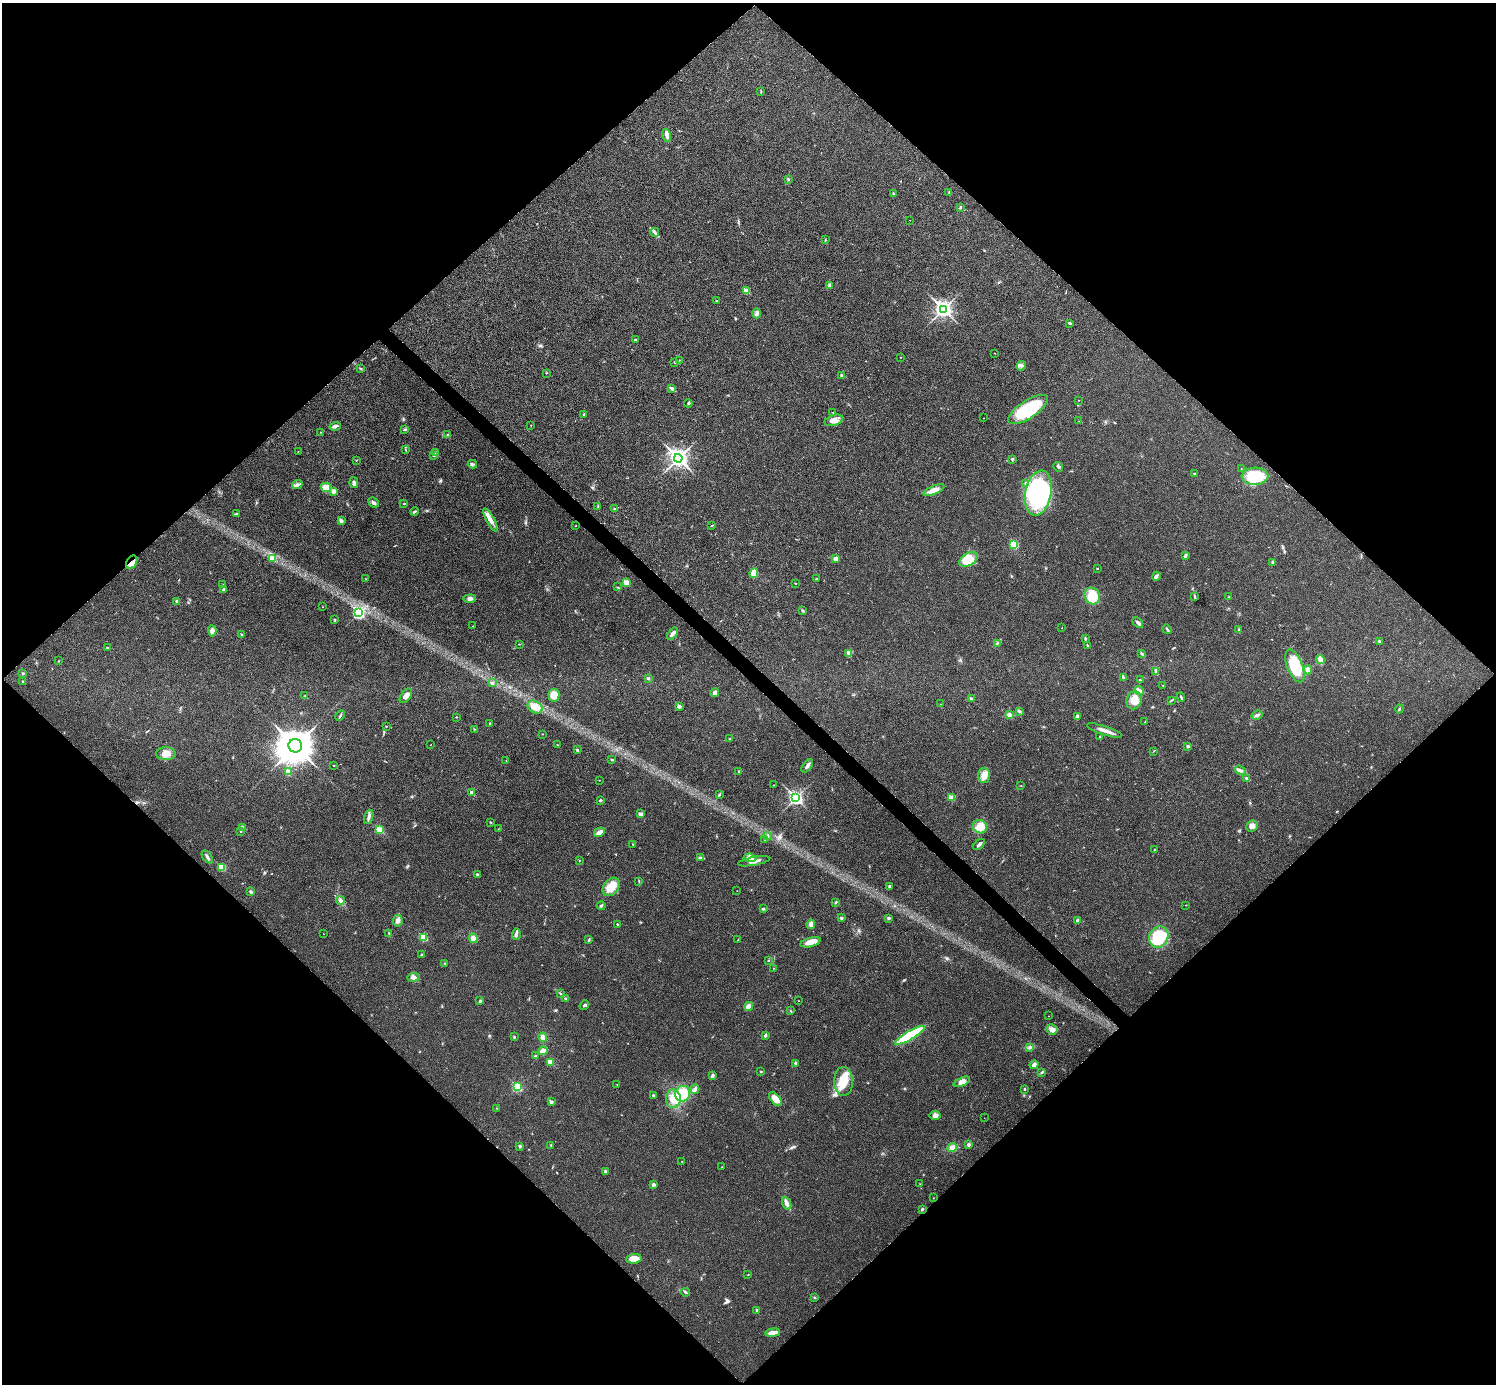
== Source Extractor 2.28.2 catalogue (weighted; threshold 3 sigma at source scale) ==
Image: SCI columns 4-5978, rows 160-5684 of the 5985 x 5985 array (HDU 1 of 3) = the unmasked area's bounding box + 8 px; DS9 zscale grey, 4 x 4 block average (1 PNG px = mean of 4 x 4 image px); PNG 1498 x 1386 px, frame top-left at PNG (2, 3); each listed source drawn as its Kron ellipse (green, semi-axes under 4 px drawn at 4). Shown black and unused: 51% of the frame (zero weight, under 3 of 4 exposures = <1% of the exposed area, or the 3 px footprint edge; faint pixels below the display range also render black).
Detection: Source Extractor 2.28.2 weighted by HDU 2 'WHT'. Background 0.0219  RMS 0.0054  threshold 0.0245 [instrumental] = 3 sigma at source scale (4.5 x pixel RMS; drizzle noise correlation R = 1.50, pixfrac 1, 0.05/0.05 arcsec/px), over >= 5 px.
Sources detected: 288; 2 coinciding with a brighter row at this scale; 8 inside a brighter listed object's ellipse — not listed separately; the other 278 listed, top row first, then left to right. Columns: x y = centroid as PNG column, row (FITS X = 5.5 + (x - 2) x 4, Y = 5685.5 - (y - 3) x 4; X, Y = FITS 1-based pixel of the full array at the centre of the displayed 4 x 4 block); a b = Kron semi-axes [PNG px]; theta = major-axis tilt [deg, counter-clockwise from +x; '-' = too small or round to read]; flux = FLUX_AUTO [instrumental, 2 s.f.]
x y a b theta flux
761 91 3 2 - 2.4
667 135 6 4 -73 9.9
788 179 3 2 - 2.6
949 192 2 2 - 1.8
893 193 2 2 - 5.9
960 207 2 2 - 2.7
910 220 2 2 - 0.73
655 232 4 2 - 5.1
825 240 2 2 - 1.1
830 285 4 3 - 6.6
746 291 2 2 - 75
716 301 2 2 - 1.5
943 309 4 3 - 1200
757 313 5 3 - 8.2
1070 323 3 2 - 5.1
635 339 4 2 - 3
994 353 2 2 - 1
900 357 2 2 - 0.8
679 360 2 2 - 1.2
675 362 3 2 - 1.7
1021 366 5 3 - 7.4
360 368 3 2 - 2.3
546 373 2 2 - 1
842 376 3 2 - 6.5
672 389 3 3 - 11
1078 400 2 2 - 1.1
688 403 4 2 - 3.5
1028 409 23 9 33 180
833 412 2 2 - 1.3
584 415 3 3 - 3.9
984 418 2 2 - 0.64
834 420 9 5 18 20
1079 421 2 2 - 0.53
531 425 2 2 - 1.7
335 426 6 2 18 12
405 430 2 2 - 2.1
321 432 2 2 - 1.2
448 435 2 2 - 1.9
406 450 2 2 - 1.5
298 451 2 2 - 0.92
436 452 2 2 - 1.8
433 456 2 2 - 1.8
678 458 4 3 - 1600
1012 459 3 2 - 4.2
356 460 2 2 - 1.3
472 464 4 2 - 5.2
1058 467 5 3 - 5.4
1241 469 2 2 - 1.3
1194 474 2 2 - 3.1
1255 476 13 8 2 150
354 483 5 3 - 10
1026 484 4 3 - 4.8
297 485 5 3 - 8.6
326 487 5 4 - 39
934 490 11 4 23 28
334 491 4 3 - 11
1038 493 23 13 79 380
373 503 5 3 - 8.5
404 504 3 2 - 2.2
598 507 3 2 - 2.3
615 509 3 2 - 2.8
415 511 4 2 - 4
236 514 4 2 - 3.9
491 520 13 4 -61 22
341 521 4 3 - 7.5
712 525 3 2 - 2.1
575 526 2 2 - 1.1
1014 544 3 2 - 90
1186 555 3 2 - 3.6
272 558 2 2 - 66
836 558 4 3 - 12
968 559 10 6 30 63
132 562 7 5 58 20
1273 562 3 2 - 7
1097 569 2 2 - 3
754 573 5 3 - 35
1156 576 4 3 - 6.1
366 579 2 2 - 1.3
817 579 3 2 - 2.9
626 582 2 2 - 88
796 583 3 2 - 1.9
223 584 2 2 - 0.98
617 587 2 2 - 1.2
223 589 3 2 - 2.9
1092 596 9 7 -56 67
1195 596 4 2 - 2.9
1229 597 2 2 - 1.4
470 599 6 4 6 9.9
177 601 2 2 - 11
323 607 2 2 - 0.78
802 610 2 2 - 1.8
359 613 3 2 - 490
334 620 2 2 - 4.1
1138 622 6 3 -43 11
473 626 2 2 - 0.91
1062 628 2 2 - 1.5
1167 629 5 2 - 3.1
1239 630 4 2 - 4.1
212 631 6 4 -86 13
241 634 2 2 - 1.2
672 634 7 3 52 12
1085 638 3 2 - 3.6
1379 641 3 2 - 3.4
519 644 2 2 - 1.2
997 644 3 2 - 3.5
1088 645 2 2 - 2.3
107 648 3 2 - 2.3
849 653 3 3 - 6.4
1142 654 3 2 - 3.1
1320 660 4 3 - 16
58 661 2 2 - 1.4
1295 666 17 7 -68 140
1308 670 4 3 - 13
1156 671 3 2 - 3.7
23 673 3 2 - 3.4
1123 677 4 2 - 3.1
648 678 2 2 - 12
1140 680 2 2 - 2.8
22 682 3 2 - 2.9
492 683 3 2 - 3.6
1163 685 2 2 - 1.1
1139 691 5 2 - 21
715 693 4 4 - 9.9
554 695 6 5 - 33
305 696 2 2 - 1.6
406 696 8 5 53 18
1181 697 5 2 - 4
971 699 2 2 - 17
1134 700 9 7 65 32
1172 700 4 2 - 2.8
941 704 2 2 - 1.1
679 706 2 2 - 25
535 707 8 5 -30 25
1399 709 4 2 - 3.1
1019 711 4 3 - 4.4
1009 715 3 3 - 9.2
1257 715 6 3 30 7.9
340 716 6 2 61 4.6
1077 716 4 2 - 4.2
456 717 2 2 - 1.5
1145 722 2 2 - 1.2
490 723 3 2 - 1.3
386 726 2 2 - 1.2
474 729 3 2 - 2.1
1104 730 18 3 -19 22
542 734 2 2 - 1.2
1100 736 2 2 - 1.5
729 739 2 2 - 2.4
431 745 2 2 - 0.7
557 745 2 2 - 1.4
295 746 7 6 - 8100
1188 746 2 2 - 13
577 750 3 2 - 2.9
1154 751 2 2 - 1.1
166 754 10 6 -2 26
612 759 2 2 - 1.4
506 761 2 2 - 0.72
334 765 2 2 - 2.1
807 766 7 3 50 11
1240 770 6 3 -33 9.4
739 771 2 2 - 2.4
288 772 4 4 - 8.3
984 775 7 5 90 26
1247 779 4 3 - 6.8
599 780 2 2 - 1.1
774 785 2 2 - 1.1
1021 786 2 2 - 1.1
472 793 2 2 - 31
719 795 3 2 - 3.1
796 798 3 3 - 880
951 798 2 2 - 67
600 800 3 2 - 4.1
641 814 4 3 - 5.7
369 817 7 3 71 9.8
490 822 3 2 - 1.8
1252 826 6 5 - 13
242 827 2 2 - 12
980 827 7 6 - 30
498 829 2 2 - 0.77
380 830 2 2 - 140
241 831 2 2 - 1.2
599 832 6 3 32 16
767 836 4 2 - 4.4
765 839 2 2 - 0.99
633 844 2 2 - 1.2
979 844 7 2 45 6.9
1155 849 2 2 - 1.3
207 857 7 2 -56 8.2
700 858 3 3 - 4.4
750 858 6 3 -6 14
579 860 2 2 - 0.94
754 861 16 3 11 19
222 867 2 2 - 89
478 874 3 3 - 4.6
639 881 2 2 - 1.4
889 886 3 2 - 3.7
611 887 10 7 51 50
737 891 2 2 - 1
251 892 3 2 - 3.2
340 901 4 4 - 8.3
836 902 3 2 - 2.4
1186 905 2 2 - 1.1
601 906 4 2 - 3.5
763 909 3 2 - 4.5
841 918 2 2 - 5.1
888 918 3 2 - 3.6
1078 920 3 3 - 6.3
398 921 6 5 - 13
617 924 2 2 - 3.4
811 924 4 3 - 15
389 933 2 2 - 1.5
323 934 2 2 - 0.57
516 934 5 2 - 6.4
1159 937 11 9 65 130
423 938 2 2 - 140
473 938 5 4 - 16
589 940 2 2 - 2.2
738 940 2 2 - 1.3
811 942 10 4 15 23
421 954 2 2 - 2.1
769 960 3 2 - 1.9
445 963 2 2 - 2.4
773 968 2 2 - 0.94
413 977 6 4 2 9.9
561 994 4 2 - 3.6
566 999 3 2 - 2.7
480 1001 3 2 - 3
798 1001 2 2 - 0.88
584 1005 5 2 - 4.8
749 1006 4 3 - 17
791 1011 2 2 - 2.3
1048 1016 2 2 - 0.65
1052 1029 6 5 - 13
765 1035 3 2 - 6.1
910 1035 17 4 30 210
514 1037 2 2 - 2.5
543 1037 4 4 - 15
1030 1047 4 3 - 5.4
543 1051 5 3 - 20
535 1056 3 2 - 4.8
550 1062 2 2 - 71
795 1063 4 3 - 4.4
1034 1065 4 2 - 16
761 1071 2 2 - 2
1042 1072 3 2 - 3.5
712 1076 4 3 - 5.5
843 1081 14 9 -88 71
962 1082 9 4 23 24
617 1085 2 2 - 0.96
517 1087 2 2 - 270
695 1089 5 2 - 6.2
1024 1089 2 2 - 3.2
683 1094 8 7 - 76
653 1095 2 2 - 3.5
673 1099 9 7 -87 43
775 1099 8 4 -49 33
551 1102 2 2 - 18
497 1108 2 2 - 0.92
935 1115 5 4 - 11
984 1118 2 2 - 0.45
969 1144 3 3 - 6.4
551 1145 3 2 - 2.6
520 1146 3 2 - 3.3
952 1148 5 4 - 18
682 1161 2 2 - 1.1
722 1167 2 2 - 1.6
605 1171 3 3 - 4.5
920 1184 2 2 - 0.8
654 1185 4 3 - 5.7
933 1198 2 2 - 0.88
787 1203 7 3 -67 15
922 1209 3 2 - 4.9
634 1259 7 4 7 34
748 1275 2 2 - 1.1
685 1292 5 2 - 5.1
815 1298 2 2 - 1.5
757 1310 4 2 - 3.1
773 1333 7 3 8 26
Overlapping masked pixels (flux is a lower limit): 1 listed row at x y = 132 562
Diffuse or blended objects may show on this block-average render without a row.